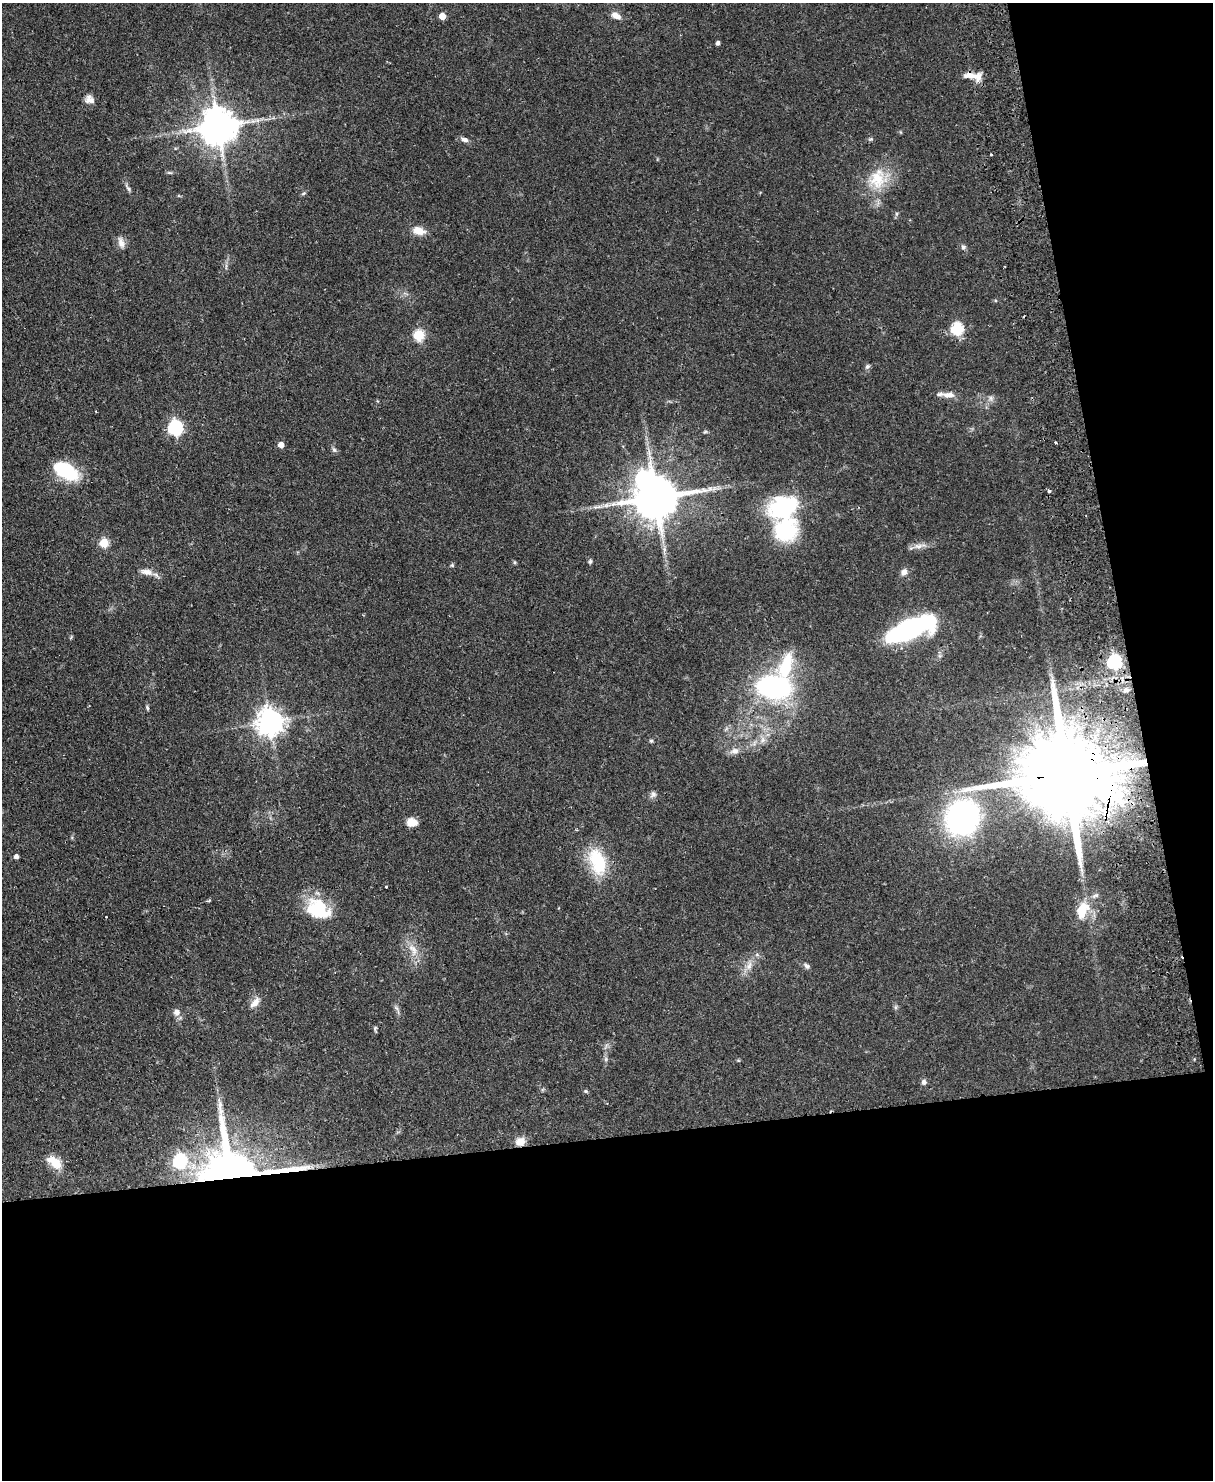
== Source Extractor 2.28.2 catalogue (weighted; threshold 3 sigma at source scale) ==
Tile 12 of 4 x 3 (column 4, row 3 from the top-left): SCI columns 3691-4901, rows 264-1741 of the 4958 x 4848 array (HDU 1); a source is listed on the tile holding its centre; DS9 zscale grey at full resolution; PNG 1215 x 1482 px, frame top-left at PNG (2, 3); no overlay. Shown black and unused: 30% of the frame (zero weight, under 2 of 3 exposures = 3% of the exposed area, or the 3 px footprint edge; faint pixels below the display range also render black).
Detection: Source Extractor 2.28.2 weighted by HDU 2 'WHT'; one run over the whole footprint, this tile lists its part. Background 0.0581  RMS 0.0056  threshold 0.025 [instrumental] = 3 sigma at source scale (4.5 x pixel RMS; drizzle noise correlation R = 1.50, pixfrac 1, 0.05/0.05 arcsec/px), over >= 5 px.
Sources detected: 82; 2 inside a brighter object's white glare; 1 cosmic-ray / hot-pixel residue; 1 long thin detection or spike segment (spike, bleed or trail) — not listed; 4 inside a brighter listed object's ellipse — not listed separately; the other 74 listed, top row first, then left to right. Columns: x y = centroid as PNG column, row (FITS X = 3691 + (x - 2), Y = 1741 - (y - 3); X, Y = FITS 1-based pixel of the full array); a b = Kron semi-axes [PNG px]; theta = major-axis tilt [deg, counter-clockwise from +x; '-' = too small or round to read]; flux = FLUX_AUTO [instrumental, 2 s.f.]
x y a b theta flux
442 16 5 5 - 9.1
616 16 13 7 -22 3.9
718 43 4 4 - 1.9
970 75 19 9 -5 5.6
89 99 12 10 -27 3.4
218 126 11 10 - 1600
464 140 11 6 -18 2.2
991 154 3 3 - 1.7
169 173 8 4 -9 0.86
877 179 30 25 59 21
128 188 13 4 -51 1.5
304 193 7 4 31 0.89
419 231 16 9 -17 6.1
121 242 15 8 -73 3.5
963 247 7 6 - 1.3
957 329 6 6 - 57
419 335 6 5 - 40
867 366 8 5 39 1.2
948 395 16 8 1 4.1
991 398 8 6 -88 1.8
96 411 3 2 - 0.41
175 428 7 6 - 110
705 432 6 4 2 0.72
1056 442 3 2 - 0.92
281 445 5 5 - 5
334 450 8 5 -62 1.3
66 471 22 11 -30 42
1049 491 4 3 - 1.2
656 498 13 11 12 2400
783 507 34 25 22 46
104 543 5 5 - 24
919 546 19 6 9 3.5
664 550 9 4 90 1.7
590 561 6 4 63 0.93
515 562 5 4 - 0.6
452 565 5 5 - 0.75
146 572 20 8 -12 4.6
904 572 8 7 - 2.7
910 629 33 12 22 160
1114 662 6 6 - 110
786 666 31 14 72 23
774 687 25 17 -5 110
1126 690 6 5 - 1
147 708 7 4 -64 0.82
270 722 8 8 - 630
763 740 10 7 66 3
651 741 5 5 - 0.8
734 751 13 9 10 3.4
1067 774 34 20 5 15000
653 794 9 8 - 1.9
962 818 29 26 57 140
412 822 12 9 -2 5.8
16 856 4 4 - 2.8
598 862 37 20 -72 27
386 887 3 3 - 0.97
1095 895 11 6 29 2.1
208 901 4 3 - 1.6
314 910 33 18 -71 19
1082 910 21 14 68 14
413 950 21 10 -62 7.2
749 966 14 8 70 4.2
807 966 9 6 -40 1.5
255 1002 17 8 49 4.1
896 1007 7 4 90 0.96
396 1008 8 5 -59 1.3
177 1012 8 8 - 2.9
375 1029 8 3 -80 0.89
606 1059 7 4 90 1.1
924 1082 7 6 - 1.7
586 1091 6 4 -21 0.81
520 1142 10 9 - 5.9
180 1161 9 7 52 59
54 1162 22 12 -38 8.4
231 1173 29 25 -11 1400
Overlapping masked pixels (flux is a lower limit): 4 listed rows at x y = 970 75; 1067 774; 520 1142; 231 1173